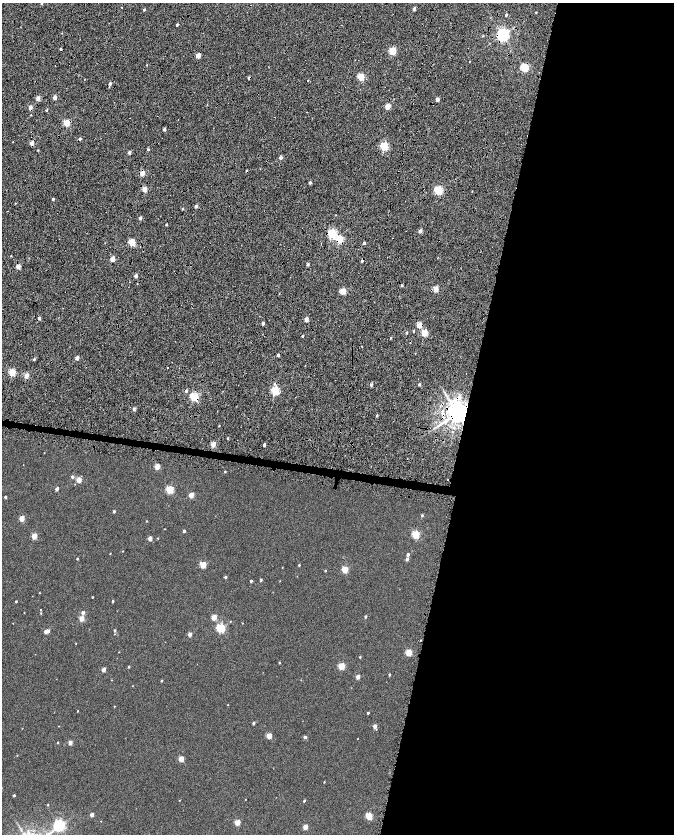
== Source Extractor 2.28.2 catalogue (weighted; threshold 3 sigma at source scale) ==
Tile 8 of 4 x 4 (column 4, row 2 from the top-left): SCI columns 4035-5378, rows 3612-5275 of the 5378 x 7161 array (HDU 1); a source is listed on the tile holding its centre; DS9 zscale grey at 2 x 2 block average (1 PNG px = mean of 2 x 2 image px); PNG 676 x 836 px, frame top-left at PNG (2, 3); no overlay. Shown black and unused: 33% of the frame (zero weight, under 7 of 14 exposures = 4% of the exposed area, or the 3 px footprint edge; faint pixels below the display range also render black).
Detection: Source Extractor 2.28.2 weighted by HDU 2 'WHT'; one run over the whole footprint, this tile lists its part. Background -0.013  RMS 0.0053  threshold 0.0217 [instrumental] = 3 sigma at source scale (4.09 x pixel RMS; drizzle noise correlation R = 1.36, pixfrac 0.8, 0.0396/0.0396 arcsec/px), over >= 5 px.
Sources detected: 189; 13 cosmic-ray / hot-pixel residue — not listed; the other 176 listed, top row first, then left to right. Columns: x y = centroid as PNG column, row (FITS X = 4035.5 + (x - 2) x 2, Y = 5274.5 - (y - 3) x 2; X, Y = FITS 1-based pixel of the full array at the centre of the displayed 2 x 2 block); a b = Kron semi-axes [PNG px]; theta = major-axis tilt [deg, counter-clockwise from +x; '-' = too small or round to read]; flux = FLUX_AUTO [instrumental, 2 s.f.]
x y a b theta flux
41 3 3 2 - 0.74
121 7 2 2 - 0.38
414 9 2 2 - 5.5
144 10 2 2 - 2
536 12 2 2 - 0.69
506 15 2 2 - 2.1
177 25 2 2 - 2.3
62 33 2 2 - 0.46
502 35 4 3 - 280
483 36 3 2 - 0.84
392 51 3 3 - 47
198 56 2 2 - 15
146 65 2 2 - 0.51
55 66 2 2 - 3.7
524 67 3 3 - 79
361 77 3 3 - 43
249 78 3 2 - 2.5
308 80 2 2 - 0.64
110 84 2 2 - 3.3
55 97 2 2 - 9.1
38 98 2 2 - 11
437 99 2 2 - 8.7
387 106 3 2 - 21
30 107 2 2 - 9.6
47 110 2 2 - 1.3
31 115 2 2 - 0.56
66 123 3 3 - 37
164 129 2 2 - 4.3
80 139 2 2 - 3
13 142 2 2 - 0.35
32 143 2 2 - 12
384 146 3 3 - 68
148 149 3 2 - 1.5
38 150 2 2 - 0.75
129 152 2 2 - 4.7
281 157 2 2 - 5.2
142 173 3 2 - 16
310 183 2 2 - 3
144 189 2 2 - 16
438 190 3 3 - 70
472 191 2 2 - 0.44
53 199 2 2 - 2.1
15 203 2 2 - 0.59
196 206 2 2 - 3.8
182 209 2 2 - 1.4
7 211 2 2 - 2.5
140 218 2 2 - 3.2
166 225 2 2 - 2.1
420 231 2 2 - 6.1
332 234 3 3 - 92
339 239 3 3 - 43
132 242 3 3 - 41
364 243 2 2 - 3
11 256 2 2 - 0.46
112 259 3 2 - 18
308 265 2 2 - 2.6
18 266 2 2 - 16
136 276 2 2 - 6
129 282 2 2 - 0.82
137 284 2 2 - 0.44
436 289 3 2 - 22
343 291 3 2 - 30
39 318 2 2 - 3.1
306 319 2 2 - 9.4
263 323 3 2 - 2.9
419 325 3 2 - 18
413 331 3 2 - 1
406 333 2 2 - 1.6
424 333 3 3 - 32
391 338 2 2 - 0.8
278 355 2 2 - 3
77 358 2 2 - 8.1
34 359 2 2 - 2
12 372 3 3 - 42
26 375 2 2 - 16
335 380 2 2 - 0.36
419 384 2 2 - 2.2
371 385 3 3 - 2.1
186 391 2 2 - 2.3
275 391 3 3 - 75
194 397 3 3 - 97
459 397 4 4 - 4.9
134 409 2 2 - 6.2
458 413 5 4 - 1400
377 415 4 2 - 1.1
219 426 2 2 - 0.66
452 432 3 2 - 0.62
228 438 2 2 - 1.1
213 444 3 2 - 19
264 445 2 2 - 3.6
157 466 3 2 - 18
225 471 2 2 - 0.94
72 477 3 2 - 2.7
79 480 3 2 - 16
57 489 2 2 - 5.8
170 489 3 3 - 48
191 495 3 2 - 15
5 497 2 2 - 1.9
114 511 2 2 - 2.4
422 515 3 3 - 1.4
22 518 3 2 - 18
146 521 3 2 - 0.49
164 529 2 2 - 0.3
184 531 2 2 - 2.6
415 534 3 3 - 50
34 536 3 2 - 20
150 538 2 2 - 9.4
158 538 2 2 - 0.52
123 551 2 2 - 0.42
110 554 2 2 - 0.5
408 554 3 2 - 2.7
77 559 2 2 - 1
407 559 3 2 - 3.4
203 565 3 3 - 29
299 565 2 2 - 1.1
282 568 2 2 - 0.3
325 570 3 2 - 0.81
345 570 3 3 - 31
225 577 3 3 - 1.4
261 580 2 2 - 2.1
251 581 2 2 - 1.7
280 581 2 2 - 0.32
39 593 2 2 - 0.39
92 597 2 2 - 0.57
16 601 2 2 - 1.1
113 601 2 2 - 1.4
41 609 2 2 - 0.49
24 612 2 2 - 0.33
41 613 3 2 - 0.71
83 613 2 2 - 4.8
214 617 3 2 - 17
365 617 2 2 - 1.9
82 618 3 2 - 14
230 621 2 2 - 0.44
13 623 2 2 - 0.31
242 623 2 2 - 0.42
220 628 3 3 - 83
115 630 2 2 - 1.7
45 631 2 2 - 5.4
48 631 3 2 - 4.5
190 634 2 2 - 7.7
76 644 2 2 - 0.38
409 653 3 3 - 28
360 657 3 2 - 0.78
279 663 2 2 - 1
341 666 3 3 - 33
129 667 2 2 - 1.2
104 670 2 2 - 8.5
389 675 2 2 - 1.2
358 677 3 2 - 9.2
161 681 3 2 - 1
228 704 2 2 - 0.32
114 706 2 2 - 0.49
78 711 2 2 - 0.63
368 713 2 2 - 1.3
253 723 2 2 - 2.8
59 726 2 2 - 0.36
375 726 3 2 - 5.7
269 736 3 2 - 18
305 737 2 2 - 4.1
58 742 2 2 - 0.91
70 743 3 2 - 8.2
17 755 2 2 - 0.48
181 759 3 2 - 17
324 782 2 2 - 0.55
14 795 2 2 - 2
245 799 2 2 - 0.34
179 800 2 2 - 0.36
304 801 3 2 - 1.4
48 805 2 2 - 0.71
92 815 2 2 - 6.3
369 816 3 3 - 33
101 821 2 2 - 0.31
237 822 3 2 - 20
59 825 4 3 - 190
305 827 3 2 - 13
Overlapping masked pixels (flux is a lower limit): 13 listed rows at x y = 502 35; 524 67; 249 78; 30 107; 66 123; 142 173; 332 234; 339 239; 419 325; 275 391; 194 397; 459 397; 458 413